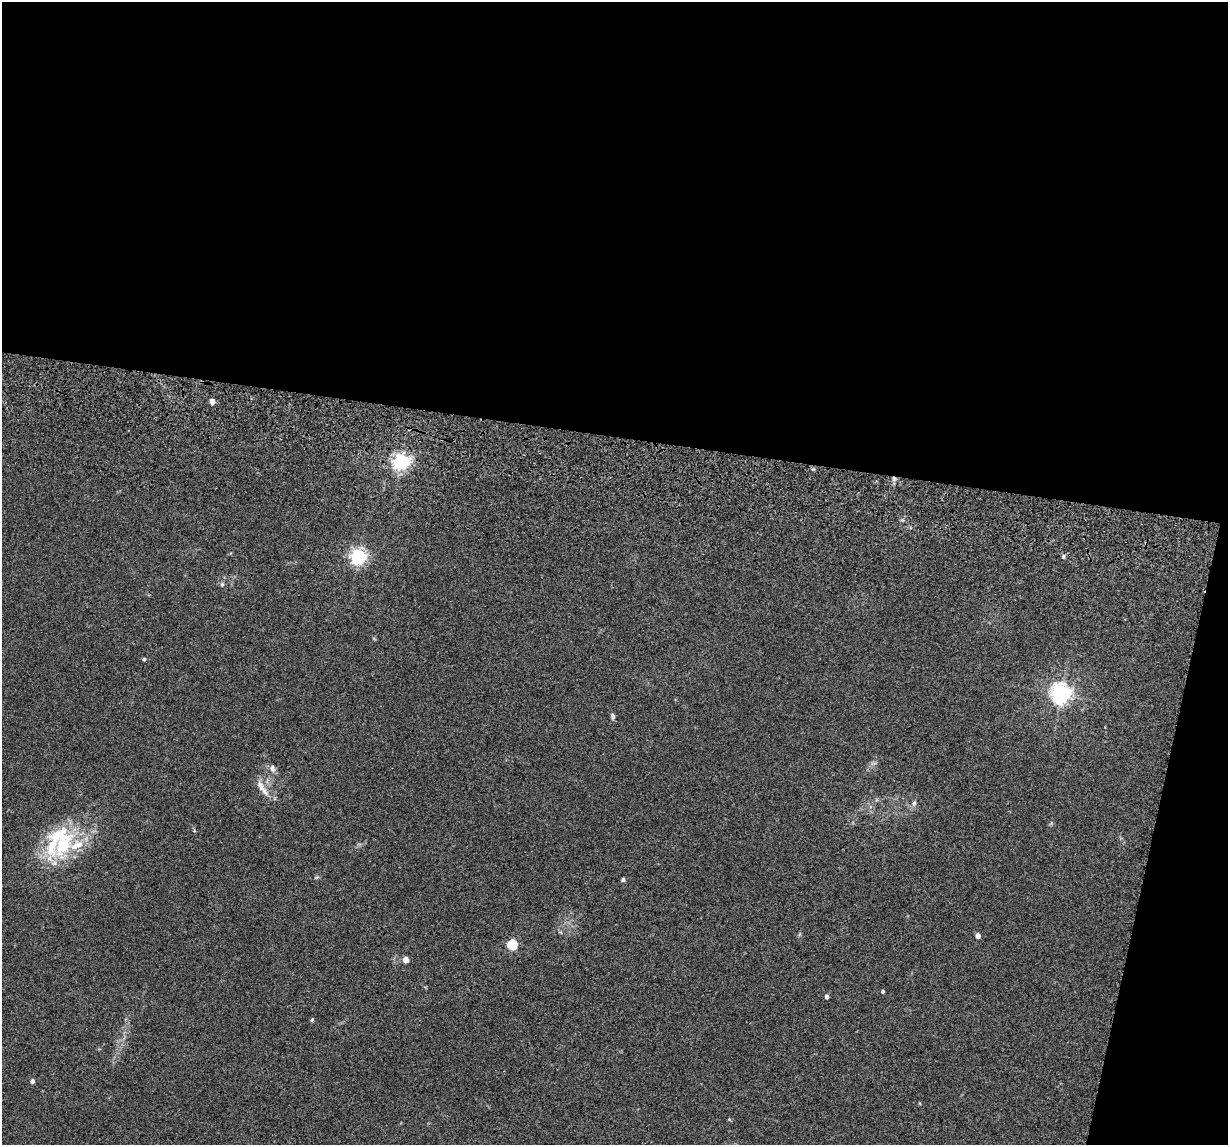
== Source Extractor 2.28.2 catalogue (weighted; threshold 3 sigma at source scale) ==
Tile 4 of 4 x 4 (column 4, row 1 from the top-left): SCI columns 3713-4938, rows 3666-4808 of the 4974 x 5163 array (HDU 1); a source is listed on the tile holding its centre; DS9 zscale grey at full resolution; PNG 1230 x 1147 px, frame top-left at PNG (2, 2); no overlay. Shown black and unused: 41% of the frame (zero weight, under 3 of 5 exposures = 6% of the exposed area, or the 3 px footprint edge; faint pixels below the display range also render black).
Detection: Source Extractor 2.28.2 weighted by HDU 2 'WHT'; one run over the whole footprint, this tile lists its part. Background 0.0377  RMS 0.0053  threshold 0.0237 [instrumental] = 3 sigma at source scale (4.5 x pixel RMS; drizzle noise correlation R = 1.50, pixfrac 1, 0.05/0.05 arcsec/px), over >= 5 px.
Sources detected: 23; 3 inside a brighter listed object's ellipse — not listed separately; the other 20 listed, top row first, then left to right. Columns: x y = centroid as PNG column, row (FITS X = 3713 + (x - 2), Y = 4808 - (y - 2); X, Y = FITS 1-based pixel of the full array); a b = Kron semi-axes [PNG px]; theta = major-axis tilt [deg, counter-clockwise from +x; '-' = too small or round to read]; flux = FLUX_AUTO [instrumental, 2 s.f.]
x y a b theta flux
212 401 4 4 - 3.9
401 462 6 6 - 190
1063 556 6 3 -72 0.72
358 557 6 6 - 160
222 584 6 5 - 0.82
144 659 4 4 - 0.83
1061 694 7 7 - 280
613 716 9 5 -83 1.1
272 769 10 7 -60 2.1
261 786 17 8 -60 4.3
914 803 7 5 75 1.3
63 844 48 22 61 35
623 880 4 4 - 1.2
978 936 4 4 - 3
512 944 5 5 - 30
406 960 5 4 - 5
883 991 4 3 - 0.85
826 997 5 4 - 1.4
312 1020 5 4 - 0.63
32 1081 4 4 - 1.8